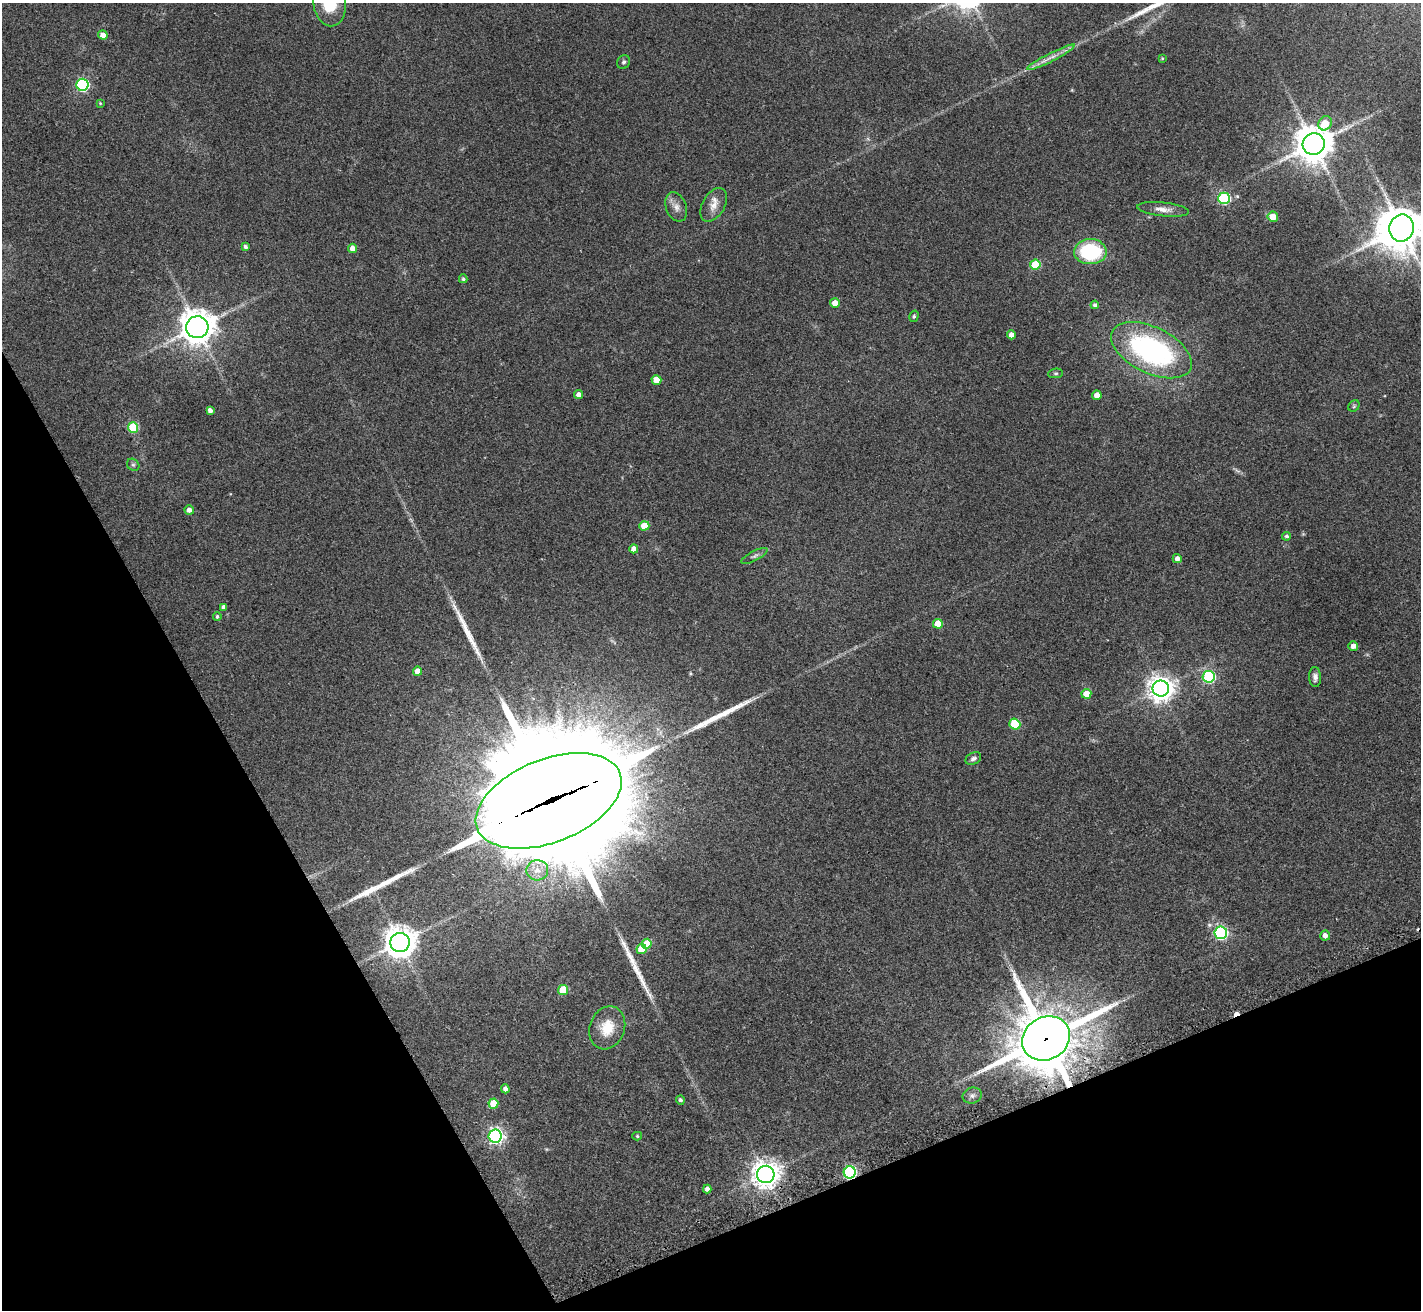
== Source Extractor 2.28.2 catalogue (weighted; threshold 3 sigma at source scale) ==
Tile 14 of 4 x 4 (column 2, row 4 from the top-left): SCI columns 1438-2856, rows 309-1616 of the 5709 x 5715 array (HDU 1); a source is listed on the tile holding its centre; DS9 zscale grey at full resolution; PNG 1423 x 1312 px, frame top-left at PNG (2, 3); each listed source drawn as its Kron ellipse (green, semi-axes under 4 px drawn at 4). Shown black and unused: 23% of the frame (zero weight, under 2 of 3 exposures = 2% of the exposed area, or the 3 px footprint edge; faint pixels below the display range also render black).
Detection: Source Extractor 2.28.2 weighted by HDU 2 'WHT'; one run over the whole footprint, this tile lists its part. Background 0.0398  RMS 0.0066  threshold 0.0298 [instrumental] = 3 sigma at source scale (4.5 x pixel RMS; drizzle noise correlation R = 1.50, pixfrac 1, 0.05/0.05 arcsec/px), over >= 5 px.
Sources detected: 77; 1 inside a brighter object's white glare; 2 cosmic-ray / hot-pixel residue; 4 long thin detections or spike segments (spike, bleed or trail) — neither listed nor drawn; the other 70 listed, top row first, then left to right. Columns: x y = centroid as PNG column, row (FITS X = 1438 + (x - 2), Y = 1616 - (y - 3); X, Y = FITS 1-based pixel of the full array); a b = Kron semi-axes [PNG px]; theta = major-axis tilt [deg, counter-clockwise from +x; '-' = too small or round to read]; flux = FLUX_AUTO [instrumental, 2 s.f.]
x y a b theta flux
330 4 22 16 -80 27
103 35 5 4 - 4.7
1051 57 27 4 27 5.5
1162 58 3 3 - 0.63
624 62 7 6 - 1.5
82 85 6 6 - 100
100 103 3 3 - 0.57
1325 123 7 6 - 14
1314 144 11 10 - 1600
1224 198 6 5 - 76
714 205 18 11 60 6.9
676 207 15 10 -69 4.9
1163 209 26 7 -6 5.8
1273 217 5 5 - 8.9
1401 228 13 12 - 1700
245 247 3 3 - 1.5
353 248 4 4 - 5.4
1090 252 16 12 -1 48
1035 265 5 5 - 27
463 279 4 4 - 1.1
835 303 5 5 - 5.6
1095 305 4 4 - 1.8
914 316 6 4 75 1.1
197 327 11 11 - 1100
1011 335 4 4 - 4.7
1151 350 43 23 -26 130
1056 373 7 5 5 1.1
656 380 5 4 - 11
579 395 4 4 - 3.4
1097 395 4 4 - 6.6
1354 406 6 5 - 0.97
210 410 4 4 - 3
133 428 5 5 - 36
133 465 7 5 -41 1.2
189 510 5 4 - 3.2
644 526 5 5 - 14
1287 536 4 4 - 1.5
634 549 4 4 - 4.2
755 556 14 5 28 2
1177 559 4 4 - 2.8
223 607 4 3 - 1.9
217 617 4 4 - 1.2
938 624 5 5 - 19
1353 646 5 4 - 3.7
417 671 4 4 - 5.2
1209 677 6 6 - 87
1315 677 10 6 -87 2.8
1161 689 8 8 - 710
1086 694 5 5 - 9
1015 724 6 5 - 24
973 758 8 6 29 2.1
549 801 77 41 22 32000
537 870 11 10 - 6.2
1221 933 6 6 - 120
1325 935 5 5 - 3.8
400 943 10 9 - 1000
647 944 5 5 - 17
641 949 5 5 - 14
563 990 5 5 - 23
607 1028 22 17 70 16
1046 1038 25 21 29 3600
505 1089 4 4 - 2.6
972 1095 10 8 15 2.4
680 1100 4 4 - 1.4
493 1104 5 5 - 14
495 1136 6 6 - 200
637 1136 5 4 - 0.85
850 1172 6 6 - 110
766 1174 9 8 - 740
707 1189 4 4 - 2.9
Overlapping masked pixels (flux is a lower limit): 4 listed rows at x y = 549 801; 1046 1038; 850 1172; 766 1174
Isophote crosses this tile's border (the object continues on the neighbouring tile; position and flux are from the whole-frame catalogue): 2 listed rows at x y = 330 4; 1401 228